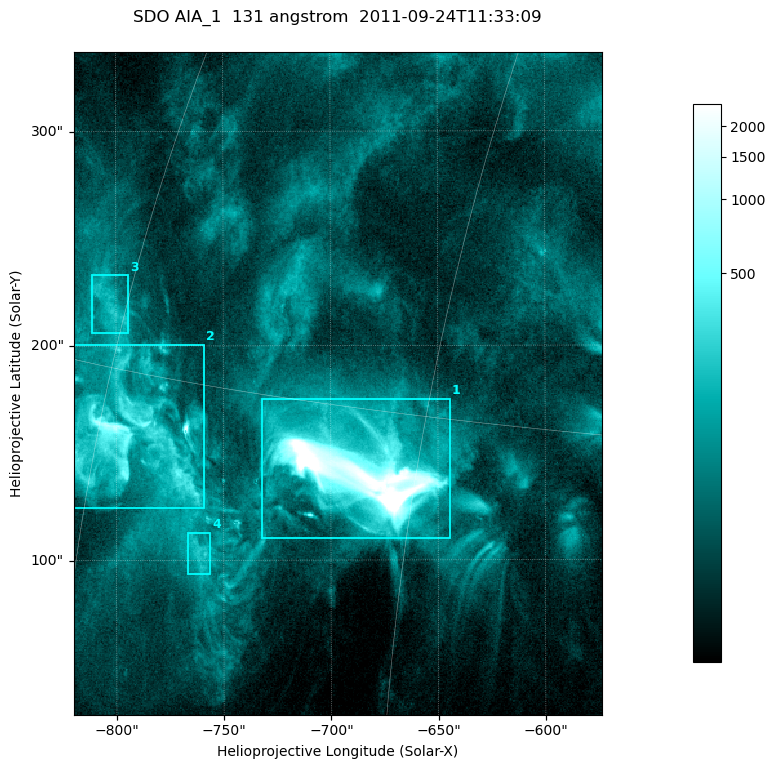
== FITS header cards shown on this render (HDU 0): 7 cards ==
TELESCOP= 'SDO     '           /
INSTRUME= 'AIA_1   '           /
WAVELNTH=                  131 /
WAVEUNIT= 'angstrom'           /
DATE-OBS= '2011-09-24T11:33:09.62' /
CTYPE1  = 'HPLN-TAN'           /
CTYPE2  = 'HPLT-TAN'           /

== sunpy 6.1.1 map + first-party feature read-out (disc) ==
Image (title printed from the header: SDO AIA_1  131 angstrom  2011-09-24T11:33:09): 410 x 514 px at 0.601 arcsec/px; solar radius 956 arcsec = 1592 px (partial field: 2.6% of the solar disc is inside the frame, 100% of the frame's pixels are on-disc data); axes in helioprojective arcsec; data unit not stated in the header (colour bar unlabelled)
Pointing: header CRPIX1/2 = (2043.14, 2045.51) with CRVAL1/2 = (0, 0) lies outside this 410 x 514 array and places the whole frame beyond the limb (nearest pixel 1.41 R_sun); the SolarSoft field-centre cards XCEN/YCEN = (-696.6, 182.4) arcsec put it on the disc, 1319 arcsec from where CRPIX/CRVAL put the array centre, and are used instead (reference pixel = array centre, CRVAL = XCEN/YCEN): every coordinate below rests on XCEN/YCEN
Orientation: roll -0.139 deg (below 1 deg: not rotated)
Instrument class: DISC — disc imager (sunpy class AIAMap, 131 A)
Bright regions (active regions / flare kernels): reference = the on-disc median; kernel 3 px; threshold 5 sigma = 117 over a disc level ~37.6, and >= 1.15x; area >= 210 px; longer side >= 5 px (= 3 arcsec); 4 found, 4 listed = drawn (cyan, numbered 1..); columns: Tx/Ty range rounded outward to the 2 arcsec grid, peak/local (2 s.f.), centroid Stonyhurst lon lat
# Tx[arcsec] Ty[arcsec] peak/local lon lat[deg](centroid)
1 -732..-644 110..176 273 -47 +13
2 -820..-758 124..202 30 -58 +13
3 -812..-794 206..234 6 -61 +17
4 -768..-756 92..114 6.5 -54 +10